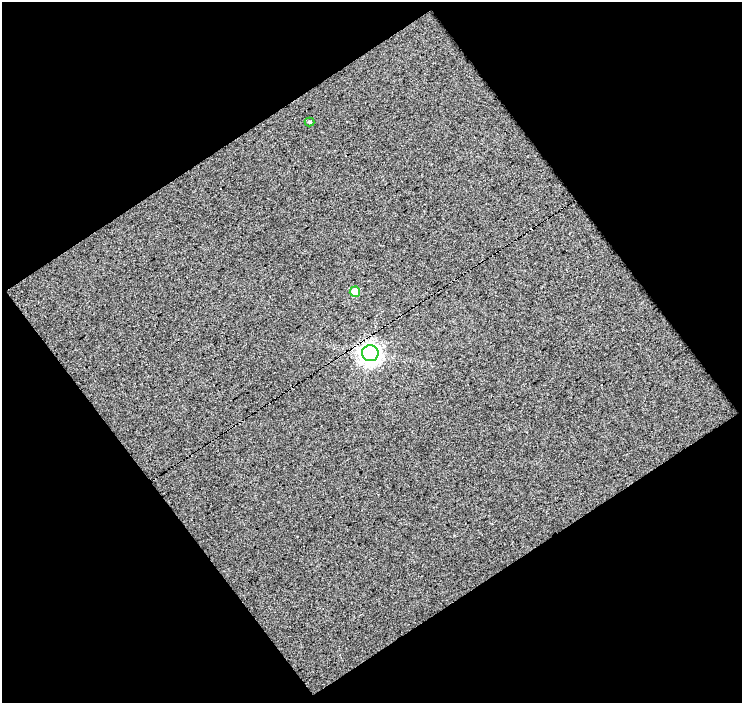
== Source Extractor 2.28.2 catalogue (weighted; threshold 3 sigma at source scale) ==
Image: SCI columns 1-740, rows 16-716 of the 740 x 733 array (HDU 1 of 3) = the unmasked area's bounding box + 8 px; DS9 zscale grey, full resolution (1 PNG px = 1 image px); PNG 744 x 705 px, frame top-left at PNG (2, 2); each listed source drawn as its Kron ellipse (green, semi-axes under 4 px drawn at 4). Shown black and unused: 50% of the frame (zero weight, under 5 of 9 exposures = <1% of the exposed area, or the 3 px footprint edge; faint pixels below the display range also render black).
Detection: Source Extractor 2.28.2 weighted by HDU 2 'WHT'. Background 0.00578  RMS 0.058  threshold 0.236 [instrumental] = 3 sigma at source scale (4.09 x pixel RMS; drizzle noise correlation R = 1.36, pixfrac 0.8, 0.0396/0.0396 arcsec/px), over >= 5 px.
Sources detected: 3; all 3 listed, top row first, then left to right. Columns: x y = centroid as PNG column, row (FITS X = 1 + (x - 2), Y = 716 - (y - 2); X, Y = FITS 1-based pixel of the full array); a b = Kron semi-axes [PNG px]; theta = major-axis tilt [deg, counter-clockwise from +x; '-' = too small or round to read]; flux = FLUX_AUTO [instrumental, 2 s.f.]
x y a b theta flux
309 122 5 4 - 6.7
355 292 5 5 - 80
370 353 8 8 - 3500
Overlapping masked pixels (flux is a lower limit): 2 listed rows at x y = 355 292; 370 353